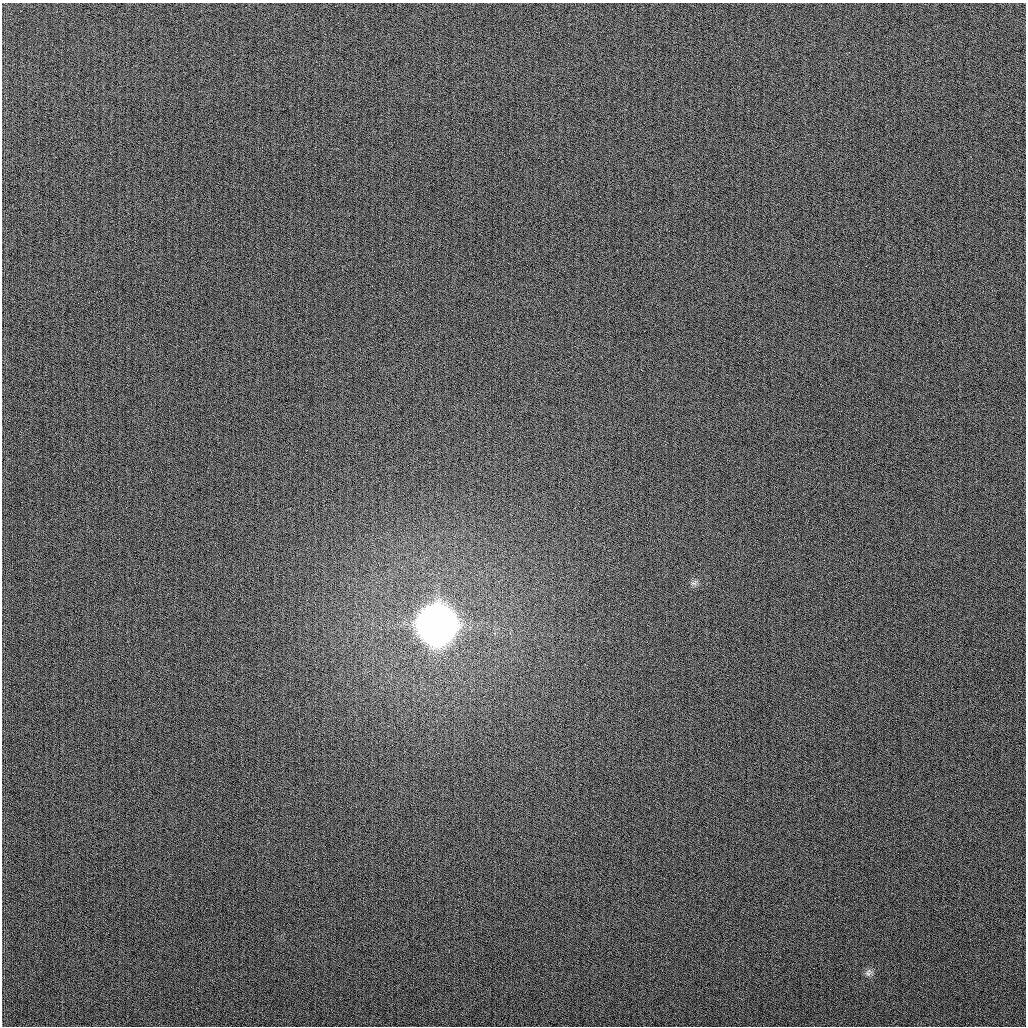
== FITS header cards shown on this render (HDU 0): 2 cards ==
NAXIS1  =                 1024
NAXIS2  =                 1024

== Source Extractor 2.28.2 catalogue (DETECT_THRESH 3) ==
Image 1024 x 1024 px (HDU 0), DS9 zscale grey, 1 PNG px = 1 image px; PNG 1028 x 1028 px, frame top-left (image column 1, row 1024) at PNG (2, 3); no overlay
Background 256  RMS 10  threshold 31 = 3 sigma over >= 5 px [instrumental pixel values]
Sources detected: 3; all 3 listed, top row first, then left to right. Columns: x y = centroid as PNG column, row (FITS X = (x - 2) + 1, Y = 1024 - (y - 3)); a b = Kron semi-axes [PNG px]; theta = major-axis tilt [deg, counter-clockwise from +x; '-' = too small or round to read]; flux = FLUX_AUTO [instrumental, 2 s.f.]
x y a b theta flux
694 583 10 6 33 2.1e+03
436 625 16 16 - 2.7e+06
868 973 12 6 71 2.6e+03